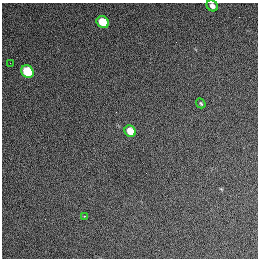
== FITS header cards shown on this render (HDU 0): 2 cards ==
NAXIS1  =                  256 / length of data axis 1
NAXIS2  =                  256 / length of data axis 2

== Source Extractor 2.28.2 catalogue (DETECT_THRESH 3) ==
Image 256 x 256 px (HDU 0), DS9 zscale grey, 1 PNG px = 1 image px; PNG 260 x 260 px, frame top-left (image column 1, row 256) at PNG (2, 3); each listed source drawn as its Kron ellipse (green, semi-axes under 4 px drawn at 4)
Background 1270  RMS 14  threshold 42.7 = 3 sigma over >= 5 px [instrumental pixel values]
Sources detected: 7; all 7 listed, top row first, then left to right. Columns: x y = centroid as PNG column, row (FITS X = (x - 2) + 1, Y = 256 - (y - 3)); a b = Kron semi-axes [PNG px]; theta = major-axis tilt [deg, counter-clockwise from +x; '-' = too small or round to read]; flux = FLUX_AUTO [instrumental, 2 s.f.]
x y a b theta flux
212 6 6 5 - 4100
103 22 6 5 - 23000
10 63 2 2 - 460
27 71 7 5 -44 36000
201 103 5 3 - 1200
130 131 6 5 - 14000
84 216 3 2 - 730
At the frame edge (FLAGS 8, measured only in part): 1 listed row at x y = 212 6